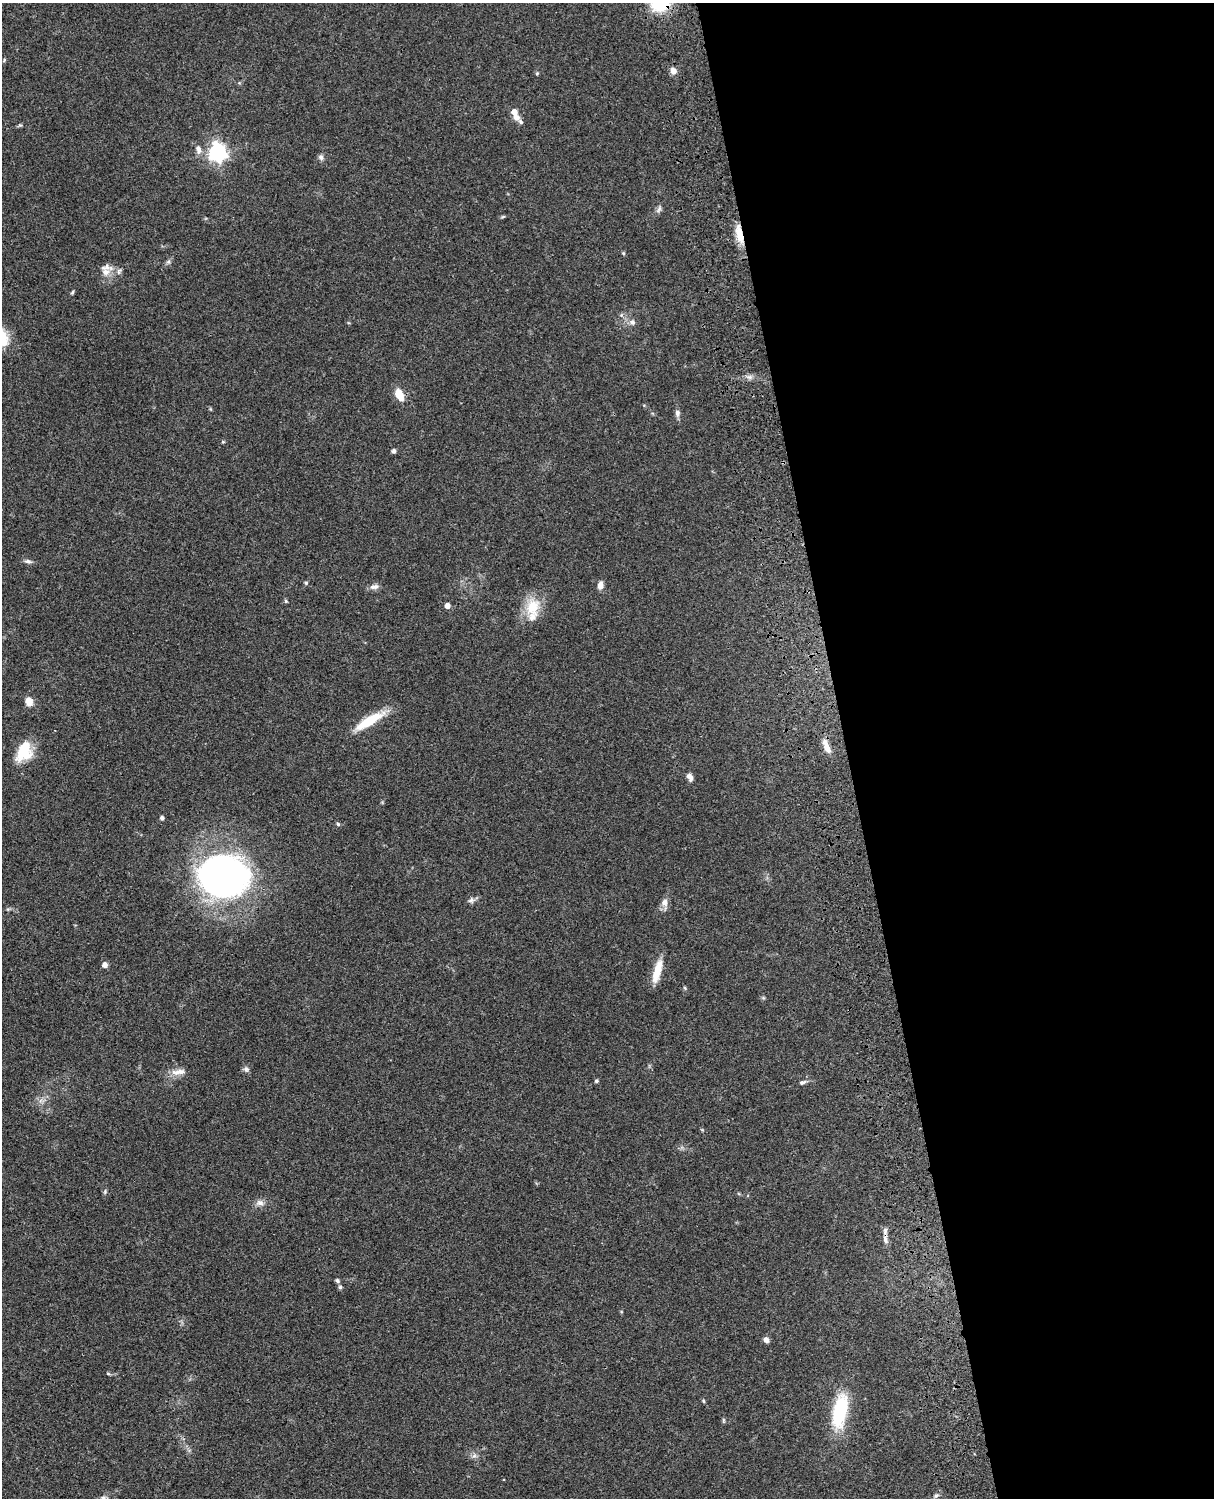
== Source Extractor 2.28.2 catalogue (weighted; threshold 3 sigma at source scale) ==
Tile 8 of 4 x 3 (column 4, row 2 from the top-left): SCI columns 3758-4969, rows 1773-3268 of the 5088 x 4927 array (HDU 1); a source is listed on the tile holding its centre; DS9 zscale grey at full resolution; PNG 1216 x 1500 px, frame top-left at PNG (2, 3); no overlay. Shown black and unused: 30% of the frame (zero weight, under 3 of 4 exposures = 6% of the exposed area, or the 3 px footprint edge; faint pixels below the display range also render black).
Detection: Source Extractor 2.28.2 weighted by HDU 2 'WHT'; one run over the whole footprint, this tile lists its part. Background 0.0821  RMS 0.006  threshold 0.0271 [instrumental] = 3 sigma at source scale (4.5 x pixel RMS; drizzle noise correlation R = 1.50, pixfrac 1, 0.05/0.05 arcsec/px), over >= 5 px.
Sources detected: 68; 5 inside a brighter listed object's ellipse — not listed separately; the other 63 listed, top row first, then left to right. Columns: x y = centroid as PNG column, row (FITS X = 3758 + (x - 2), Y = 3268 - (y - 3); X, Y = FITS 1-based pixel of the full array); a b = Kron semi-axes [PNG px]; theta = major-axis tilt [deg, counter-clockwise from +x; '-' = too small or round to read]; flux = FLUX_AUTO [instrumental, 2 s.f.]
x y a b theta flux
660 3 21 17 22 27
4 60 7 3 55 0.68
673 71 8 7 - 3.5
537 73 5 3 - 0.63
514 112 6 5 - 4.3
516 117 9 7 -23 2.9
20 125 6 5 - 0.81
198 149 11 7 -82 3.4
217 152 7 7 - 260
321 157 8 7 - 1.7
659 209 12 5 59 1.8
503 216 6 4 20 0.74
739 234 25 8 -77 9.6
623 253 5 4 - 0.69
168 262 7 4 18 1.2
106 267 19 9 -4 4.5
72 292 6 4 68 0.76
632 322 8 7 - 2.1
4 343 12 9 56 5.1
749 377 7 6 - 1.9
399 394 11 7 -66 12
677 413 9 6 -87 2.2
223 442 5 3 - 0.63
394 451 4 4 - 2.1
28 561 10 5 -10 1.8
306 583 4 4 - 0.87
600 585 8 6 80 3.7
374 587 13 7 8 2.7
286 601 5 5 - 0.75
447 606 4 4 - 4.2
532 607 26 19 66 16
29 701 9 8 - 5.5
369 721 39 9 31 18
826 746 19 7 -68 6.2
24 750 24 15 68 20
690 777 10 6 -61 2.7
162 818 4 4 - 1.8
338 824 5 5 - 0.89
223 876 46 37 -5 260
471 900 9 7 59 1.9
664 903 11 9 72 3.6
8 909 6 4 42 0.82
105 965 5 5 - 3.9
657 971 28 8 74 11
685 988 6 4 -71 0.65
763 998 5 4 - 0.75
246 1069 8 7 - 1.8
178 1072 22 8 7 5.2
596 1081 4 4 - 1.2
802 1082 9 5 17 1.6
105 1192 7 4 89 0.95
260 1203 12 8 2 3.1
885 1239 14 5 -88 2.6
337 1280 6 5 - 1.2
340 1287 6 4 -90 1.2
766 1340 7 6 - 2.6
108 1373 6 4 -3 0.74
703 1401 5 4 - 0.7
840 1411 36 14 79 41
723 1421 8 4 -90 0.8
474 1456 8 5 44 1.6
936 1496 7 5 42 1.2
103 1498 7 6 - 1.5
Overlapping masked pixels (flux is a lower limit): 3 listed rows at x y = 660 3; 739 234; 885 1239
Isophote crosses this tile's border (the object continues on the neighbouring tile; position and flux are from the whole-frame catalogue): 3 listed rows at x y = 660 3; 4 343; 103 1498